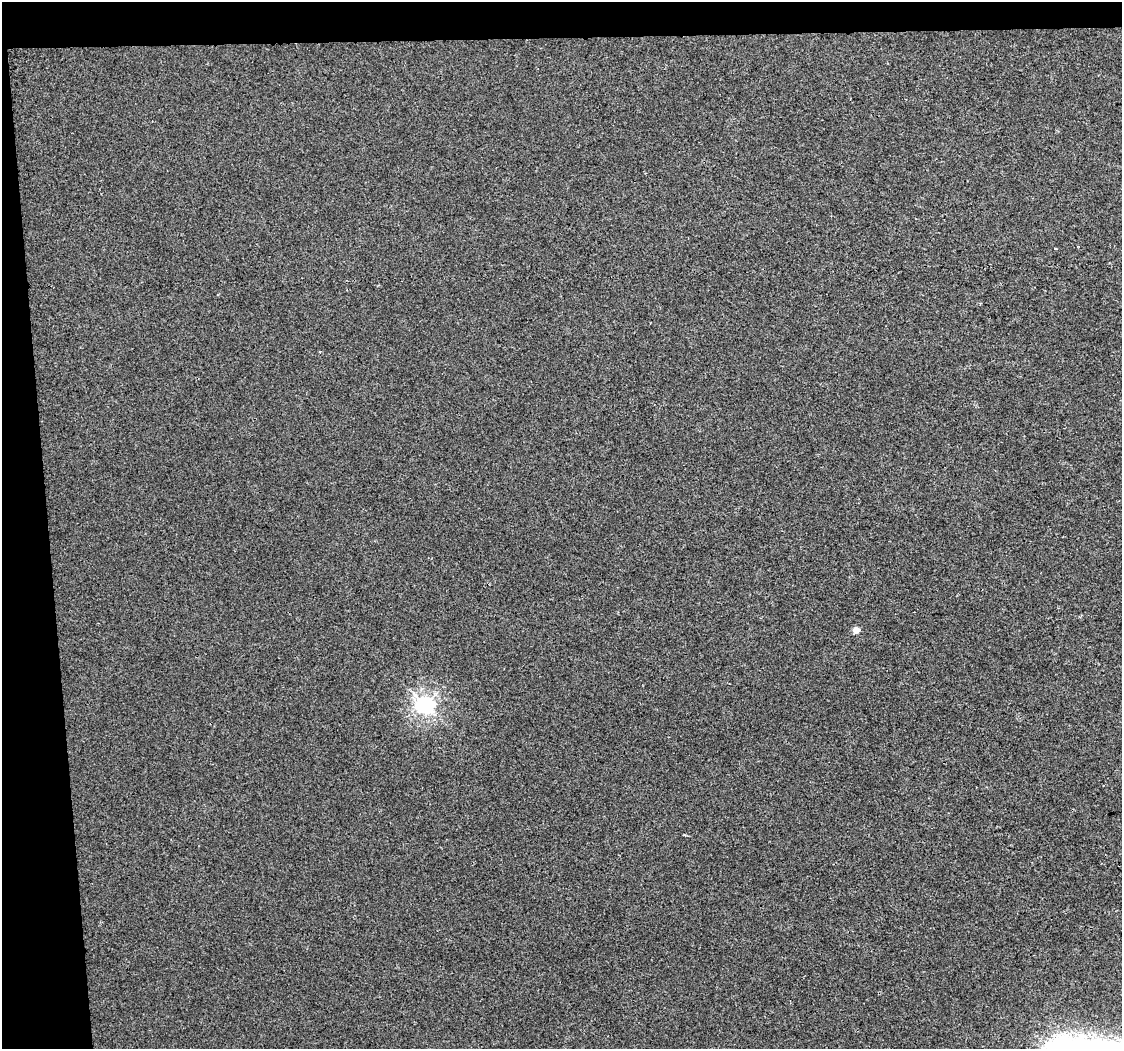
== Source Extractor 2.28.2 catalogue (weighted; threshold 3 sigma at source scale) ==
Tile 1 of 2 x 2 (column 1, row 1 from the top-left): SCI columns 1-1120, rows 1058-2104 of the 2241 x 2127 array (HDU 1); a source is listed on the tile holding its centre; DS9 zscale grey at full resolution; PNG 1124 x 1051 px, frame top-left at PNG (2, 2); no overlay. Shown black and unused: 8% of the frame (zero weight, under 2 of 3 exposures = <1% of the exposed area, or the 3 px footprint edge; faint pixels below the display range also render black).
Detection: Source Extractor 2.28.2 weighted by HDU 2 'WHT'; one run over the whole footprint, this tile lists its part. Background -1.78e-04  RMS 0.0045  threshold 0.0201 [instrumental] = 3 sigma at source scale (4.5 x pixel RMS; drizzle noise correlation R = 1.50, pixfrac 1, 0.0396/0.0396 arcsec/px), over >= 5 px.
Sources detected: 5; all 5 listed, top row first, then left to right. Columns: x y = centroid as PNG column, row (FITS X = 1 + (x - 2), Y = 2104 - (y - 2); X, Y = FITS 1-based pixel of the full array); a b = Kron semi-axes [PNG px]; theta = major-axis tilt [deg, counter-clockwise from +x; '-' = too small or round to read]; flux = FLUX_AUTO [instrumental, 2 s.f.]
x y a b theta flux
1055 249 3 2 - 0.36
856 630 4 4 - 5.1
425 705 7 6 - 150
685 835 4 3 - 0.42
1092 1047 66 34 -18 70
Isophote crosses this tile's border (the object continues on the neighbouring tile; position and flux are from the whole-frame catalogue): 1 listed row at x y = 1092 1047